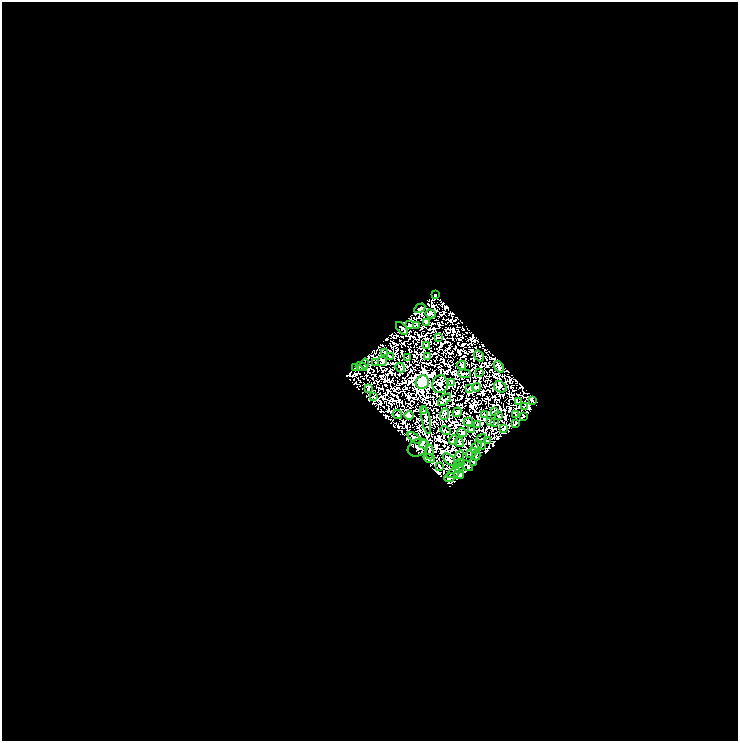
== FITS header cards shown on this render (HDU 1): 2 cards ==
NAXIS1  =                  736
NAXIS2  =                  739

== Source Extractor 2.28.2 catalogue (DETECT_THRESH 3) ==
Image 736 x 739 px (HDU 1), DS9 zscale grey, 1 PNG px = 1 image px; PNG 740 x 743 px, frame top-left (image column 1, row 739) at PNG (2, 2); each listed source drawn as its Kron ellipse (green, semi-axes under 4 px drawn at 4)
Background 0.0121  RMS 0.11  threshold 0.33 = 3 sigma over >= 5 px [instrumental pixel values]
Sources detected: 79; all 79 listed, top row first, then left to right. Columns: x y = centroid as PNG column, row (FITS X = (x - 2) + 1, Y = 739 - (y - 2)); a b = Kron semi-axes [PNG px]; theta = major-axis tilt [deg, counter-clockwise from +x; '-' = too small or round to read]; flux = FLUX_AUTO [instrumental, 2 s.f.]
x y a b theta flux
435 295 2 2 - 6.4
420 308 6 2 30 11
431 314 5 4 - 15
427 322 3 2 - 9.3
409 325 4 3 - 10
417 325 3 2 - 6.5
402 328 7 2 -49 10
438 337 3 2 - 3.5
426 345 3 2 - 4.4
385 352 3 2 - 3.6
427 356 3 2 - 7.4
479 356 6 3 -53 6.3
390 357 3 2 - 6.8
408 358 4 2 - 3.7
382 361 5 3 - 7.6
375 363 3 2 - 5.4
365 364 5 2 - 6.6
462 365 4 2 - 5.7
361 367 6 2 -17 7.6
499 367 6 3 -52 14
356 368 2 2 - 4.6
400 368 5 2 - 6.7
480 372 3 2 - 4
464 374 6 2 -5 5.6
422 382 7 6 - 1800
452 382 3 2 - 5.6
440 384 9 8 - 15
476 387 4 2 - 5.4
500 387 6 5 - 11
369 388 3 2 - 5.5
469 389 3 2 - 7.3
373 396 3 2 - 6.3
444 400 8 4 41 12
532 400 4 2 - 6.8
519 402 4 2 - 6.6
525 407 3 2 - 5.1
424 411 3 2 - 5.2
457 412 5 2 - 9.6
495 412 3 2 - 4.6
397 414 5 2 - 7.3
445 414 6 3 70 10
484 414 3 2 - 5.1
516 415 3 2 - 6.8
409 416 5 2 - 8.9
499 416 3 2 - 5.4
523 417 4 3 - 9.6
426 420 14 2 -80 9.2
490 421 3 3 - 18
468 422 5 2 - 6.8
495 423 3 2 - 8.6
516 423 4 2 - 4.8
477 425 3 2 - 6.9
504 429 4 2 - 5.3
471 430 4 2 - 6.3
446 431 5 2 - 7.9
462 433 5 3 - 11
415 438 8 4 -38 10
481 439 5 2 - 7.8
453 440 5 2 - 7.2
488 441 2 2 - 5.5
459 442 5 2 - 8.3
424 444 5 2 - 5
482 445 4 2 - 5.6
476 447 7 4 59 7.7
418 448 11 8 30 17
429 452 7 3 -82 8.2
471 453 6 3 34 8.3
476 455 5 2 - 4.3
429 458 6 3 -16 12
459 458 8 4 74 14
449 460 8 2 -45 6.7
460 463 3 2 - 5.8
474 463 3 2 - 5.7
466 465 8 4 -35 9.7
440 467 4 2 - 5.5
459 468 5 2 - 6.7
453 473 7 2 27 8.5
459 475 5 3 - 1.6
450 478 6 3 15 7.2